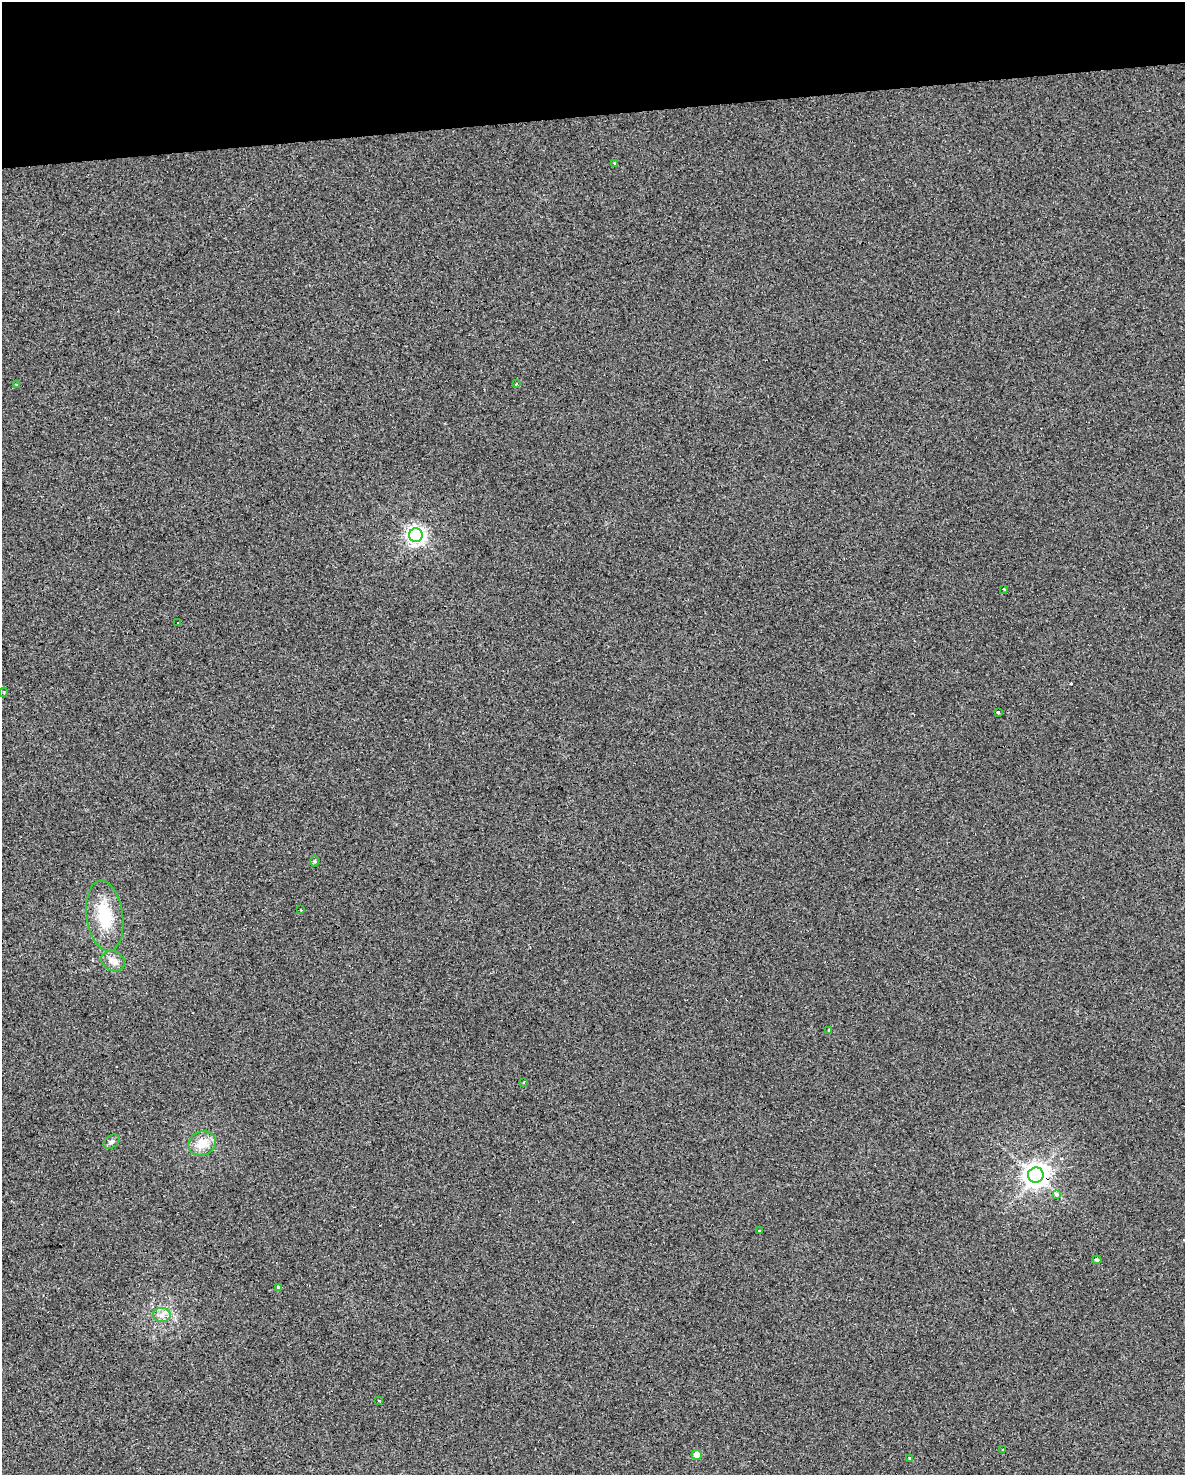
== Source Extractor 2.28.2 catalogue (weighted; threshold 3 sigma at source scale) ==
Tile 3 of 4 x 3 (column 3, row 1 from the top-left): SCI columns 2406-3588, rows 3009-4481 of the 4772 x 4534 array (HDU 1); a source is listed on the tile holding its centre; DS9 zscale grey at full resolution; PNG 1187 x 1477 px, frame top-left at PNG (2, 2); each listed source drawn as its Kron ellipse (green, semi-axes under 4 px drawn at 4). Shown black and unused: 8% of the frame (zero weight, under 2 of 3 exposures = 3% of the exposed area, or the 3 px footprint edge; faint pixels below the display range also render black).
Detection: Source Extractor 2.28.2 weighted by HDU 2 'WHT'; one run over the whole footprint, this tile lists its part. Background 0.0301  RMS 0.013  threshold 0.0601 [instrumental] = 3 sigma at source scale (4.5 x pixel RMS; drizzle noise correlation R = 1.50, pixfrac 1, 0.0396/0.0396 arcsec/px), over >= 5 px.
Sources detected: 30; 4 cosmic-ray / hot-pixel residue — neither listed nor drawn; the other 26 listed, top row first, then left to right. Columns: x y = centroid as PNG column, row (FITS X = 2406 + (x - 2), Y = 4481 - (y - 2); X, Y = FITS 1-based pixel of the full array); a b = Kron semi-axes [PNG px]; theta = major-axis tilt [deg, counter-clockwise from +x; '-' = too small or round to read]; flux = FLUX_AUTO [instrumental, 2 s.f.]
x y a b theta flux
615 163 3 3 - 3.1
517 384 3 3 - 19
17 385 4 3 - 2.9
416 535 7 7 - 550
1004 589 3 2 - 2.3
178 623 3 2 - 1.5
4 692 5 3 - 1.1
998 712 3 3 - 5.3
315 861 6 4 89 1.7
301 910 2 2 - 0.92
105 916 35 18 -82 53
113 961 12 9 -27 11
829 1030 3 2 - 1.1
523 1082 3 2 - 1.9
112 1142 9 6 38 3.8
202 1143 14 12 19 21
1036 1175 8 7 - 1200
1056 1195 3 3 - 49
760 1231 3 3 - 5.5
1097 1260 4 3 - 2.4
278 1287 3 3 - 8.3
162 1315 8 7 - 6.5
379 1401 3 3 - 1.6
1003 1449 3 3 - 1.3
697 1455 5 5 - 13
910 1458 4 3 - 4.6
Overlapping masked pixels (flux is a lower limit): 1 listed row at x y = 1036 1175